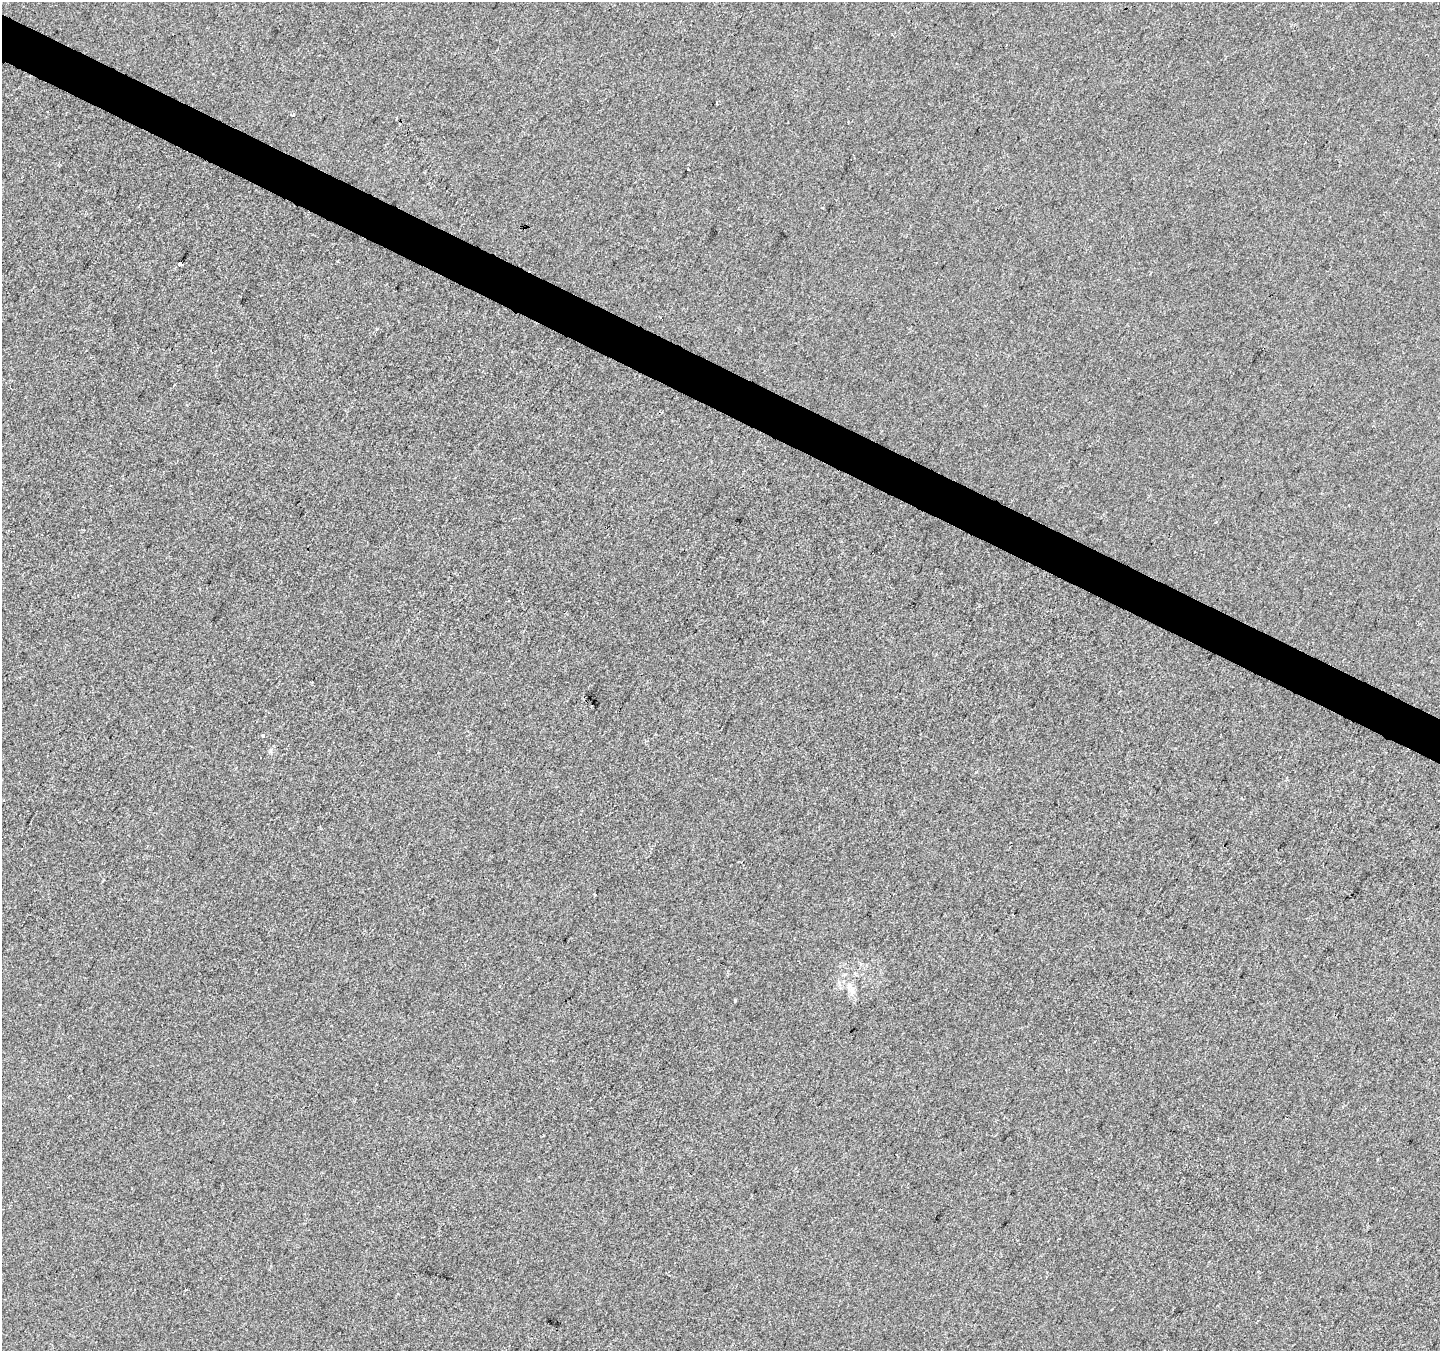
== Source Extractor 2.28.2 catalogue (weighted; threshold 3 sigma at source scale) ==
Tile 11 of 4 x 4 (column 3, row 3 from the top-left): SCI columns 2887-4324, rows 1615-2963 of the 5763 x 5861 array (HDU 1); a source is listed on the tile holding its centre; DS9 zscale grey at full resolution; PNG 1442 x 1353 px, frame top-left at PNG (2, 2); no overlay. Shown black and unused: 3% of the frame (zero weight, under 2 of 3 exposures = <1% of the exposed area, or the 3 px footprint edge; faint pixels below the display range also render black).
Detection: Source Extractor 2.28.2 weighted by HDU 2 'WHT'; one run over the whole footprint, this tile lists its part. Background 0.00112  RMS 0.0057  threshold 0.0257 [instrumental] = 3 sigma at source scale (4.5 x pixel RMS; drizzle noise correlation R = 1.50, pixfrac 1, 0.0396/0.0396 arcsec/px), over >= 5 px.
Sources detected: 9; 1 cosmic-ray / hot-pixel residue — not listed; the other 8 listed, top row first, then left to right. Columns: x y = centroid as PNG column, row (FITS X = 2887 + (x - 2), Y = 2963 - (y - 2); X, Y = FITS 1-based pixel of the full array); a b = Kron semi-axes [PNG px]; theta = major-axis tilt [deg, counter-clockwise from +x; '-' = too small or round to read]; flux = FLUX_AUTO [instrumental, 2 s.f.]
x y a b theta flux
293 115 4 3 - 2.8
688 169 3 2 - 1.1
822 208 3 2 - 0.41
338 261 3 2 - 0.59
180 264 4 3 - 6.3
1215 522 3 3 - 1.6
263 735 4 3 - 3.6
849 985 7 6 - 1.8